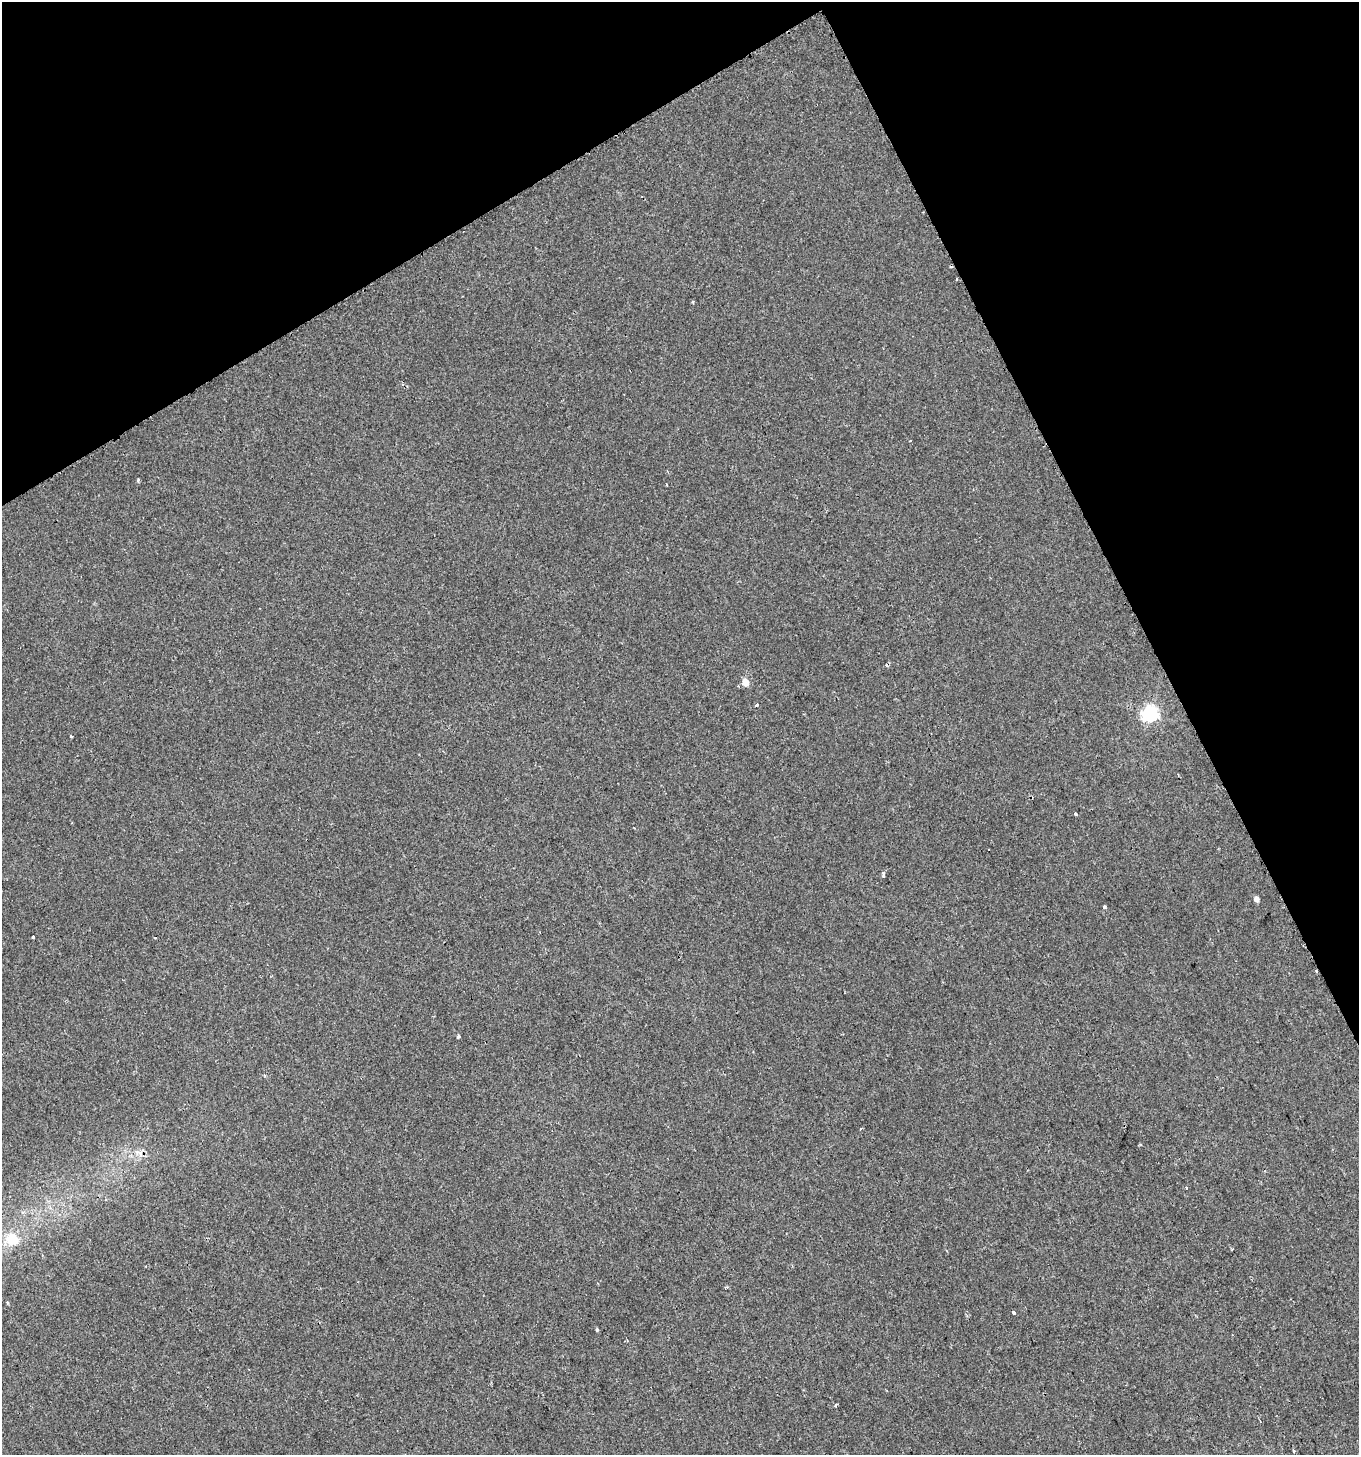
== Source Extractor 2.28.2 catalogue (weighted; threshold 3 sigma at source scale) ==
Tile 3 of 4 x 4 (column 3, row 1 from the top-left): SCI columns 2832-4188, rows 4370-5822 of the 5720 x 5827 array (HDU 1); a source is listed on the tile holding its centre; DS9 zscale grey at full resolution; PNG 1361 x 1457 px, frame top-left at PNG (2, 2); no overlay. Shown black and unused: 25% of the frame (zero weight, under 2 of 3 exposures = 1% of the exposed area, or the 3 px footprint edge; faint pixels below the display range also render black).
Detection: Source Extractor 2.28.2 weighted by HDU 2 'WHT'; one run over the whole footprint, this tile lists its part. Background 1.24e-04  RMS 0.0048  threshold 0.0217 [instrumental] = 3 sigma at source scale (4.5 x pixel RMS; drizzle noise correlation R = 1.50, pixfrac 1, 0.0396/0.0396 arcsec/px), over >= 5 px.
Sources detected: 28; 5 cosmic-ray / hot-pixel residue — not listed; the other 23 listed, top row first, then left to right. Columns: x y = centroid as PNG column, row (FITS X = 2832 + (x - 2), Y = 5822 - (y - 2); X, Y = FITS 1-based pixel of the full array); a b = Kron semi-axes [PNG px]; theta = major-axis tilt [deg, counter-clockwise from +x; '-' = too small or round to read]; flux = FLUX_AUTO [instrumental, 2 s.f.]
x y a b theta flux
957 279 3 2 - 0.37
910 441 3 2 - 0.32
138 480 3 3 - 0.68
666 484 3 2 - 0.41
745 682 5 5 - 8.1
756 705 4 3 - 0.54
1150 714 7 6 - 120
71 736 3 2 - 0.98
1076 814 3 3 - 1.7
883 874 5 3 - 1.3
1256 899 5 4 - 2.6
1104 907 4 3 - 0.82
33 937 3 3 - 2
155 938 3 2 - 0.58
458 1036 3 3 - 1.3
861 1129 3 2 - 0.71
140 1153 9 5 -75 1.9
1186 1187 3 3 - 0.73
12 1239 9 8 - 14
1013 1312 4 3 - 2.9
597 1330 4 4 - 0.5
836 1405 5 3 - 0.52
1293 1451 4 3 - 0.71